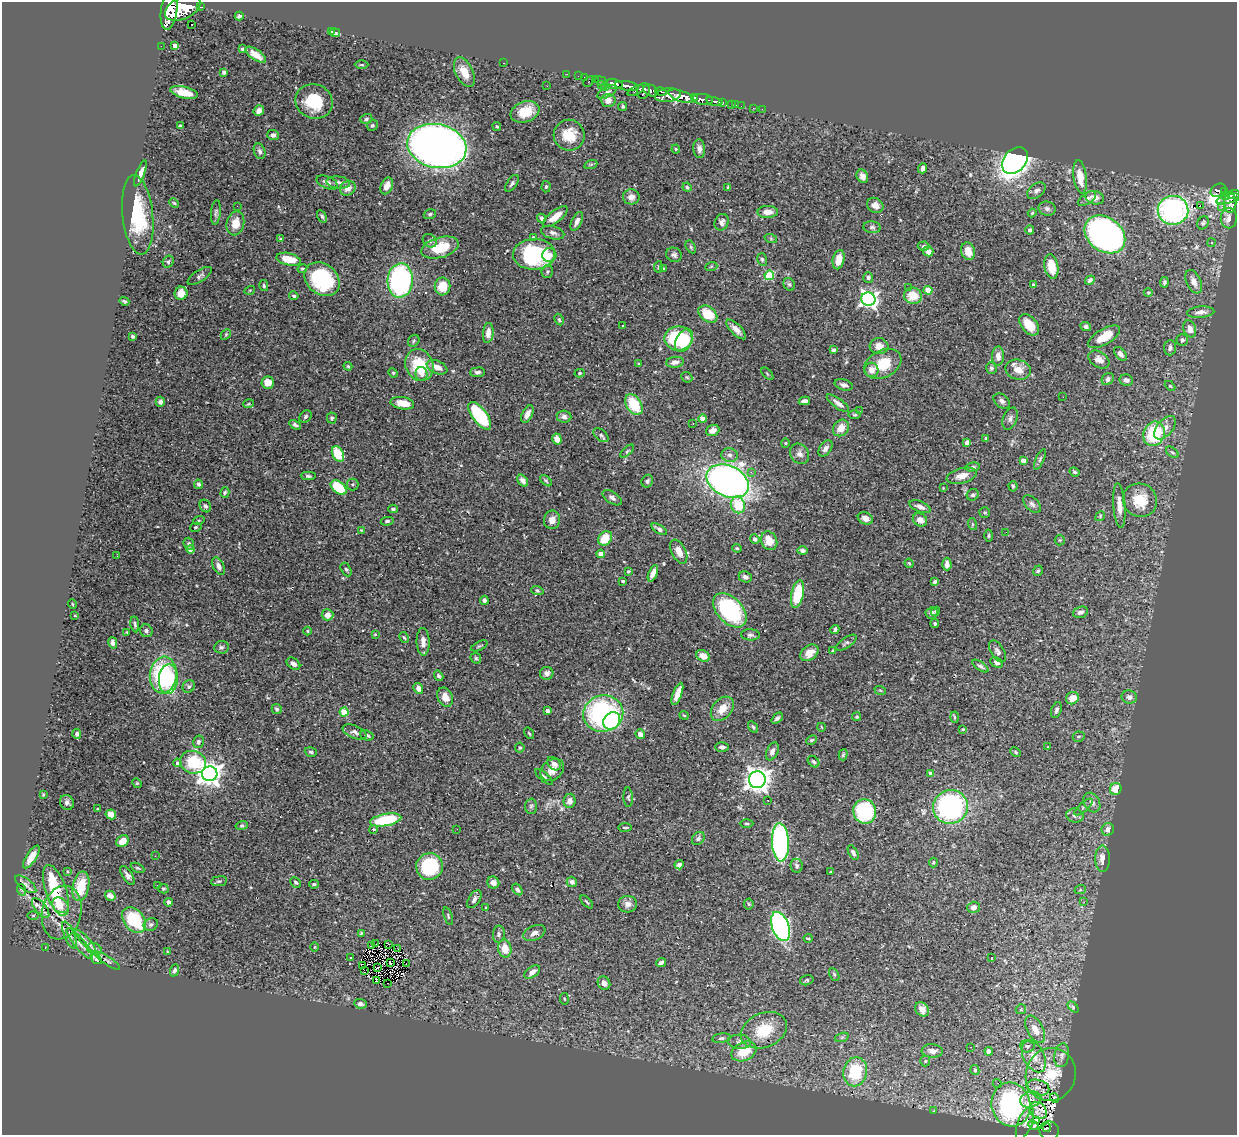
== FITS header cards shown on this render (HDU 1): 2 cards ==
NAXIS1  =                 1235
NAXIS2  =                 1133

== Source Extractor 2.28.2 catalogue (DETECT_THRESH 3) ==
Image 1235 x 1133 px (HDU 1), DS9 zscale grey, 1 PNG px = 1 image px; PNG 1239 x 1137 px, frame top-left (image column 1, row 1133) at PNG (2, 2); each listed source drawn as its Kron ellipse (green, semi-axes under 4 px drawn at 4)
Background 0.854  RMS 0.03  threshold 0.0901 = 3 sigma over >= 5 px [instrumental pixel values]
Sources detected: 503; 1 with non-positive FLUX_AUTO (blend fragments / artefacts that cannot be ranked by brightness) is neither listed nor drawn; of the other 502, the 500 brightest by FLUX_AUTO listed and drawn (2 fainter detections omitted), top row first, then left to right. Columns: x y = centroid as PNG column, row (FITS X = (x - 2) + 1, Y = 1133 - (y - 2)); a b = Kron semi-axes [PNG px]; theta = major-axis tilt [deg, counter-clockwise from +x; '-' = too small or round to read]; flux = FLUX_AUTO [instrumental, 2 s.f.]
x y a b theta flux
200 7 4 2 - 70
183 8 19 11 25 8600
169 10 19 8 82 7000
239 16 4 3 - 3.7
192 25 3 2 - 5
332 31 3 2 - 2.3
335 33 5 4 - 5.6
161 46 2 2 - 11
175 46 4 4 - 15
242 49 4 3 - 3.1
256 55 12 5 -36 16
504 63 3 2 - 99
361 65 7 3 0 2.5
224 72 4 3 - 4.2
464 72 16 8 -64 25
567 74 2 2 - 14
578 76 2 2 - 11
584 77 2 2 - 9.9
595 80 3 2 - 27
589 81 6 2 45 110
601 81 6 3 -19 69
614 84 8 5 -12 2300
601 85 3 2 - 14
547 86 3 2 - 1.9
606 86 2 2 - 11
627 86 12 4 -9 2100
636 90 9 4 24 420
651 90 8 5 -28 930
643 91 8 6 76 990
184 92 14 6 -14 24
607 92 11 5 30 4.9
661 92 6 3 -14 390
668 95 13 7 6 1900
681 96 13 5 -19 4300
694 98 4 3 - 740
703 99 10 5 -5 2000
608 100 7 6 - 14
314 101 19 17 -23 81
714 101 8 3 -13 280
722 102 4 3 - 250
732 104 3 3 - 49
736 105 2 2 - 7.8
623 106 4 4 - 3.1
741 106 2 2 - 14
753 108 2 2 - 12
762 109 2 2 - 8.4
259 111 5 5 - 9.5
525 112 15 10 19 50
366 119 6 4 18 3.5
180 126 4 3 - 2.4
372 126 6 5 - 3.8
497 126 4 3 - 2.7
273 135 6 5 - 7
569 135 15 15 - 47
437 146 30 22 -11 1800
676 149 4 4 - 2.4
699 149 9 6 -86 8.9
260 151 8 5 -70 6.3
1015 160 15 11 49 920
591 164 7 4 19 3.4
923 168 5 4 - 8.2
140 173 14 4 69 12
862 176 7 5 -61 9.3
1080 177 17 6 -82 28
327 183 11 6 -23 9.5
338 183 12 6 -6 8.5
512 183 10 5 56 5.3
387 186 9 5 66 17
546 187 6 4 86 4.2
687 187 4 4 - 2.9
348 188 8 7 - 14
728 188 4 3 - 3.1
1218 190 8 6 28 290
1036 191 10 6 37 8.3
1224 192 4 3 - 210
1234 195 6 4 5 600
1225 196 4 3 - 130
631 197 8 7 - 13
1095 198 9 6 -14 12
1087 199 10 5 35 6.1
1229 199 13 4 14 430
174 203 5 3 - 2.2
1230 203 10 6 -90 550
875 205 8 7 - 12
1200 205 2 2 - 7200
237 206 2 2 - 27
1222 207 2 2 - 15
1047 209 8 7 - 6.8
1173 210 15 14 - 410
216 212 12 5 84 4.9
768 212 10 6 0 18
1032 213 4 4 - 2.5
430 214 6 4 19 3.9
138 215 40 15 -84 110
322 216 7 3 -58 3.5
555 217 15 6 38 26
542 218 5 3 - 4.8
1229 218 10 8 -90 18
577 221 10 5 64 11
722 222 8 7 - 8.2
235 223 12 8 78 26
1203 223 7 5 57 3.8
872 227 8 6 -7 5.1
1030 230 4 4 - 4
553 233 12 6 -16 7.6
1105 234 22 17 -37 660
533 237 3 3 - 2.3
280 239 4 3 - 1.5
771 239 6 4 -19 2.8
430 241 7 6 - 4.6
1212 243 4 4 - 2.6
923 246 6 4 3 3.6
691 247 7 4 -60 3.3
440 248 19 10 16 58
968 251 9 7 -72 23
928 252 5 4 - 15
534 254 21 15 2 210
549 255 7 7 - 13
674 255 8 7 - 5.9
289 259 12 6 -13 39
762 259 6 5 - 3.2
839 260 10 5 77 23
168 262 6 5 - 3.8
1051 266 12 7 -81 37
658 267 6 4 82 2.4
711 267 6 4 20 2.3
302 268 5 4 - 2.8
663 268 4 3 - 1.9
547 271 6 5 - 3.6
769 275 5 4 - 99
200 276 14 5 33 6.7
868 278 5 5 - 3.9
322 279 19 15 -40 160
1090 280 5 4 - 4.6
400 281 17 12 86 370
1164 282 5 4 - 4
1194 282 12 7 -65 13
789 284 7 5 -57 3.9
1033 284 3 3 - 2.1
264 286 5 4 - 3.5
442 286 9 8 - 40
909 287 3 2 - 2.5
250 290 5 3 - 1.7
928 290 4 4 - 47
1148 292 4 3 - 1.8
181 293 6 6 - 23
294 296 5 4 - 3
913 296 9 8 - 37
868 299 7 6 - 750
124 301 5 3 - 3.8
1201 312 14 5 4 11
708 314 10 7 -37 59
559 320 6 4 -63 2.9
622 325 3 2 - 2.7
1029 325 12 7 -50 37
1086 327 5 4 - 5.5
736 329 13 5 -45 13
1190 329 8 6 -70 16
488 333 10 5 84 17
226 334 6 4 47 2.6
133 336 4 3 - 3.4
1104 337 18 7 30 39
678 338 14 12 0 140
684 340 12 8 62 62
1182 340 6 5 - 5.9
414 341 6 5 - 3.2
879 346 9 8 - 17
1170 348 7 6 - 7.5
834 350 4 3 - 5
1120 354 8 5 -49 7.2
998 356 9 6 88 14
1099 359 11 7 -33 13
675 362 8 5 7 9
639 363 3 2 - 1.8
883 364 19 13 28 57
419 365 16 13 -66 80
348 366 4 3 - 2.4
437 367 11 6 -23 17
991 368 6 5 - 4.9
871 370 7 7 - 16
1018 370 13 10 -15 24
478 372 7 5 4 5.5
393 373 5 4 - 2.4
580 373 5 4 - 2.7
422 374 7 6 - 7.3
767 374 8 3 -45 2.1
687 377 6 5 - 2.8
1108 379 7 5 47 6.2
1126 380 7 5 -12 7.3
268 383 6 6 - 20
844 385 9 5 -16 7.4
1170 386 6 3 -44 2.5
1063 397 3 2 - 1.6
804 401 5 4 - 6.7
1002 401 9 6 -41 7.3
160 402 5 4 - 7.1
402 403 12 6 -9 29
838 403 13 5 -36 9.9
249 404 5 3 - 2.4
634 405 11 7 -57 73
860 411 2 2 - 3.2
527 414 9 5 64 11
855 415 6 4 3 3.2
480 416 16 7 -53 140
305 417 7 5 47 4.1
564 417 7 6 - 6.5
332 418 5 5 - 3.7
703 419 4 4 - 27
1010 419 11 7 69 7.5
693 423 3 2 - 1.5
295 425 6 3 -30 4
841 428 9 7 48 23
1165 428 14 7 49 15
713 430 7 5 22 14
1154 434 12 10 71 120
601 435 9 5 -42 4.9
986 438 3 3 - 5.4
557 439 5 4 - 18
785 443 4 4 - 2
967 443 4 4 - 18
825 448 9 5 55 8.3
627 451 8 4 45 3
1172 452 7 4 -39 3.6
338 454 8 5 -63 50
800 454 11 9 -55 9.5
730 455 8 7 - 7.9
1040 459 11 4 66 4.6
1023 461 4 4 - 17
972 467 7 4 9 5.6
751 472 3 3 - 4.2
1074 472 5 4 - 3.7
308 476 7 4 -2 4.4
962 476 15 7 15 18
523 481 7 4 -51 8.4
546 481 7 4 -41 3
647 481 6 5 - 5.5
728 481 22 15 -25 1100
199 484 5 4 - 5.2
352 484 6 6 - 3.6
1013 486 5 4 - 3
339 488 9 6 -38 73
943 488 2 2 - 1.5
225 492 5 4 - 3.3
973 495 6 5 - 4.7
612 498 11 5 -33 8.3
1140 500 17 16 - 54
1032 504 10 6 -45 7.1
738 505 8 7 - 56
1119 505 22 6 -86 19
205 506 6 5 - 5
920 507 11 5 -21 11
393 509 5 3 - 3.6
985 512 5 5 - 3.2
1100 516 5 4 - 2.3
865 518 8 6 -24 14
199 520 6 3 18 2.3
552 520 9 8 - 13
920 520 7 6 - 14
387 521 6 4 9 3.6
972 524 6 4 -71 2.6
196 527 6 4 16 2.8
659 529 8 4 -32 5.8
361 530 3 3 - 1.2
1006 532 2 2 - 2.5
989 536 6 3 90 2.7
605 538 8 6 53 43
755 539 5 4 - 8.8
1060 540 5 5 - 2.2
769 541 9 8 - 28
189 544 6 5 - 3.8
737 548 5 3 - 2.6
190 549 4 4 - 14
802 550 5 4 - 6.4
679 552 13 7 -63 22
601 554 4 4 - 17
117 556 3 2 - 2.4
909 563 5 3 - 2.9
947 564 6 4 -88 10
219 566 9 5 -64 7.9
346 569 7 5 -62 3.1
628 571 3 3 - 2.5
1038 571 5 4 - 3.6
653 573 9 4 68 12
745 577 6 5 - 7.7
623 581 3 3 - 2.8
935 582 4 3 - 4.4
537 590 6 4 -17 2.8
797 594 14 6 77 83
484 600 4 4 - 5.8
72 604 5 3 - 1.7
730 610 20 12 -46 240
936 611 5 4 - 2.7
1080 612 8 5 17 7.5
932 613 6 5 - 8.5
327 615 6 5 - 14
75 616 3 2 - 1.4
135 624 8 3 -80 3.3
935 624 4 4 - 2.7
835 629 5 4 - 4.7
146 631 6 6 - 6.7
308 631 4 3 - 2.1
127 632 3 2 - 1.3
375 634 4 3 - 1.9
750 635 9 5 -3 5.8
404 638 6 4 -60 2.7
423 642 14 6 -89 12
113 643 6 4 -75 6.8
846 643 12 5 34 5.2
479 646 9 3 26 2.6
221 647 7 6 - 4.2
833 651 3 3 - 2.9
997 651 12 6 -59 6.8
809 653 10 7 37 19
703 656 7 5 -27 18
476 658 6 4 -45 2.9
997 662 7 4 -29 7.1
293 664 7 5 -38 8.4
980 666 9 4 -34 5.3
547 673 7 6 - 7.9
163 675 18 13 84 190
439 676 5 3 - 3.6
168 679 15 9 85 110
189 686 6 6 - 4.3
418 688 6 4 -61 9.9
880 690 6 3 -19 2.2
677 694 12 4 69 19
445 697 10 7 -65 18
1129 697 7 6 - 10
1072 698 7 6 - 28
277 709 5 5 - 3.5
722 709 14 9 50 28
1056 710 8 5 74 5.3
548 711 4 4 - 12
344 712 4 4 - 60
603 714 20 18 14 370
684 715 5 3 - 2.3
857 717 4 4 - 3.1
955 717 5 3 - 2.2
777 718 6 4 42 4.7
612 721 9 7 49 120
753 727 6 3 -59 3.2
821 727 4 2 - 1.3
963 729 4 4 - 1.9
355 732 13 6 -24 8.5
529 733 6 3 -54 2.4
77 734 5 4 - 6
640 734 5 4 - 12
367 735 7 5 -22 3.7
1079 737 6 5 - 3.5
812 740 5 3 - 2.9
198 742 6 5 - 4.9
722 747 7 4 0 6.6
1048 747 3 3 - 1.7
520 748 5 4 - 2.9
772 751 9 5 66 8.1
311 752 6 4 -17 4
1016 752 5 4 - 2.5
843 755 6 4 74 2.7
193 762 13 11 -18 84
814 762 7 5 -44 3.6
177 763 4 4 - 4.3
554 764 8 5 -41 9.9
552 770 13 10 37 21
931 773 4 3 - 12
210 774 8 7 - 1800
544 777 11 4 -40 4.7
757 780 8 8 - 1900
137 783 5 4 - 2.3
1116 789 6 5 - 31
43 794 3 2 - 1.9
628 797 10 4 -86 3.9
768 800 3 2 - 2.3
570 801 7 6 - 11
67 802 8 6 -63 6.9
1092 802 10 7 -60 11
531 806 7 6 - 4.7
950 807 17 17 - 330
1083 807 12 4 41 5.3
97 809 2 2 - 1.6
865 811 12 11 - 150
111 814 5 4 - 22
1075 815 8 7 - 7.2
386 820 16 6 10 130
747 824 7 3 -1 2.6
242 825 6 4 15 3
625 827 7 2 -1 2.4
373 829 4 4 - 2.8
457 829 2 2 - 4.2
1108 829 6 6 - 11
698 839 7 5 48 4.6
122 841 7 5 40 25
780 842 19 8 -87 410
853 853 8 4 -61 6
155 856 2 2 - 1.5
31 857 13 5 58 23
1102 859 13 7 -90 17
933 862 5 3 - 2.7
679 865 5 4 - 7.2
430 866 13 13 - 140
797 866 7 6 - 6.3
138 868 7 4 -25 3.2
67 871 3 2 - 1.6
831 872 3 2 - 1.3
127 875 11 5 -57 8.1
219 881 8 5 9 3.8
296 882 6 4 -44 3.5
572 882 5 5 - 6.3
493 883 6 6 - 13
26 884 12 5 -37 7.8
314 884 5 3 - 3.7
81 886 15 8 79 53
157 886 3 3 - 4.1
163 889 5 4 - 3.2
517 889 6 4 -56 6.4
22 890 6 3 -70 2.1
56 890 27 10 -71 140
1080 890 6 4 19 2.2
110 896 6 4 -32 11
474 899 10 5 57 7.2
169 902 4 4 - 5.2
587 902 8 3 -46 2.5
1084 902 3 2 - 5.2
627 904 9 8 - 11
749 904 5 5 - 2.8
60 905 9 7 -42 41
973 907 6 5 - 9.5
41 908 12 5 -51 8
486 908 3 3 - 2
62 912 27 19 76 50
33 915 6 4 1 2.1
448 916 9 4 -71 3.3
134 920 14 10 -49 110
151 924 7 6 - 5.1
781 926 15 8 -69 540
361 933 3 3 - 2
534 933 12 7 25 9.8
499 934 8 6 84 5.1
69 935 14 5 -68 9.4
808 938 4 2 - 2.2
85 941 14 3 -47 6.5
79 943 19 5 -51 10
376 944 3 2 - 1.8
389 944 4 2 - 1.6
371 946 2 2 - 1
315 947 4 3 - 1.5
45 948 3 2 - 1.7
505 948 9 6 -79 26
94 949 7 5 -21 5.1
398 949 3 2 - 1.9
167 951 4 4 - 1.9
351 958 3 2 - 1.5
992 958 4 3 - 2
96 959 6 4 -34 2.9
107 961 15 3 -33 4.4
661 962 5 3 - 5
390 963 3 2 - 1.9
406 963 2 2 - 380
362 966 3 2 - 2500
377 968 3 2 - 2.8
174 970 6 4 68 3.8
364 970 2 2 - 2100
532 972 9 5 37 13
834 974 7 4 -62 3.4
807 980 7 5 14 3.3
376 981 3 2 - 2
387 983 2 2 - 0.39
604 983 7 6 - 8.5
564 999 6 3 -82 2.2
360 1004 6 5 - 5.9
1073 1007 6 4 -47 2.7
922 1009 8 6 -48 14
1021 1009 5 5 - 2.7
1035 1029 15 8 -61 20
764 1030 24 17 23 66
842 1037 7 4 19 3.6
721 1038 9 4 8 4
739 1042 11 7 -3 7.9
1027 1046 7 6 - 4.5
971 1047 2 2 - 1.2
744 1051 13 9 24 45
932 1051 10 6 -3 12
989 1051 4 4 - 24
1062 1055 12 7 82 8.4
1034 1056 17 10 -62 22
925 1061 5 5 - 2.6
975 1070 5 4 - 5.9
855 1072 14 12 79 93
1051 1074 27 25 72 67
997 1083 5 2 - 1.3
1038 1087 11 7 -17 7.1
1054 1098 5 2 - 2.3
1031 1099 11 8 17 15
1011 1104 22 19 -75 480
933 1111 3 3 - 3.7
1038 1111 9 7 -46 9.5
1036 1120 3 3 - 5.7
1025 1123 17 7 68 9.9
1033 1125 5 3 - 1.4
1047 1128 4 2 - 27
1049 1131 9 9 - 150
At the frame edge (FLAGS 8, measured only in part): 1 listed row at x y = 169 10
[2 fainter detections neither listed nor drawn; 1 non-positive-flux detection neither listed nor drawn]